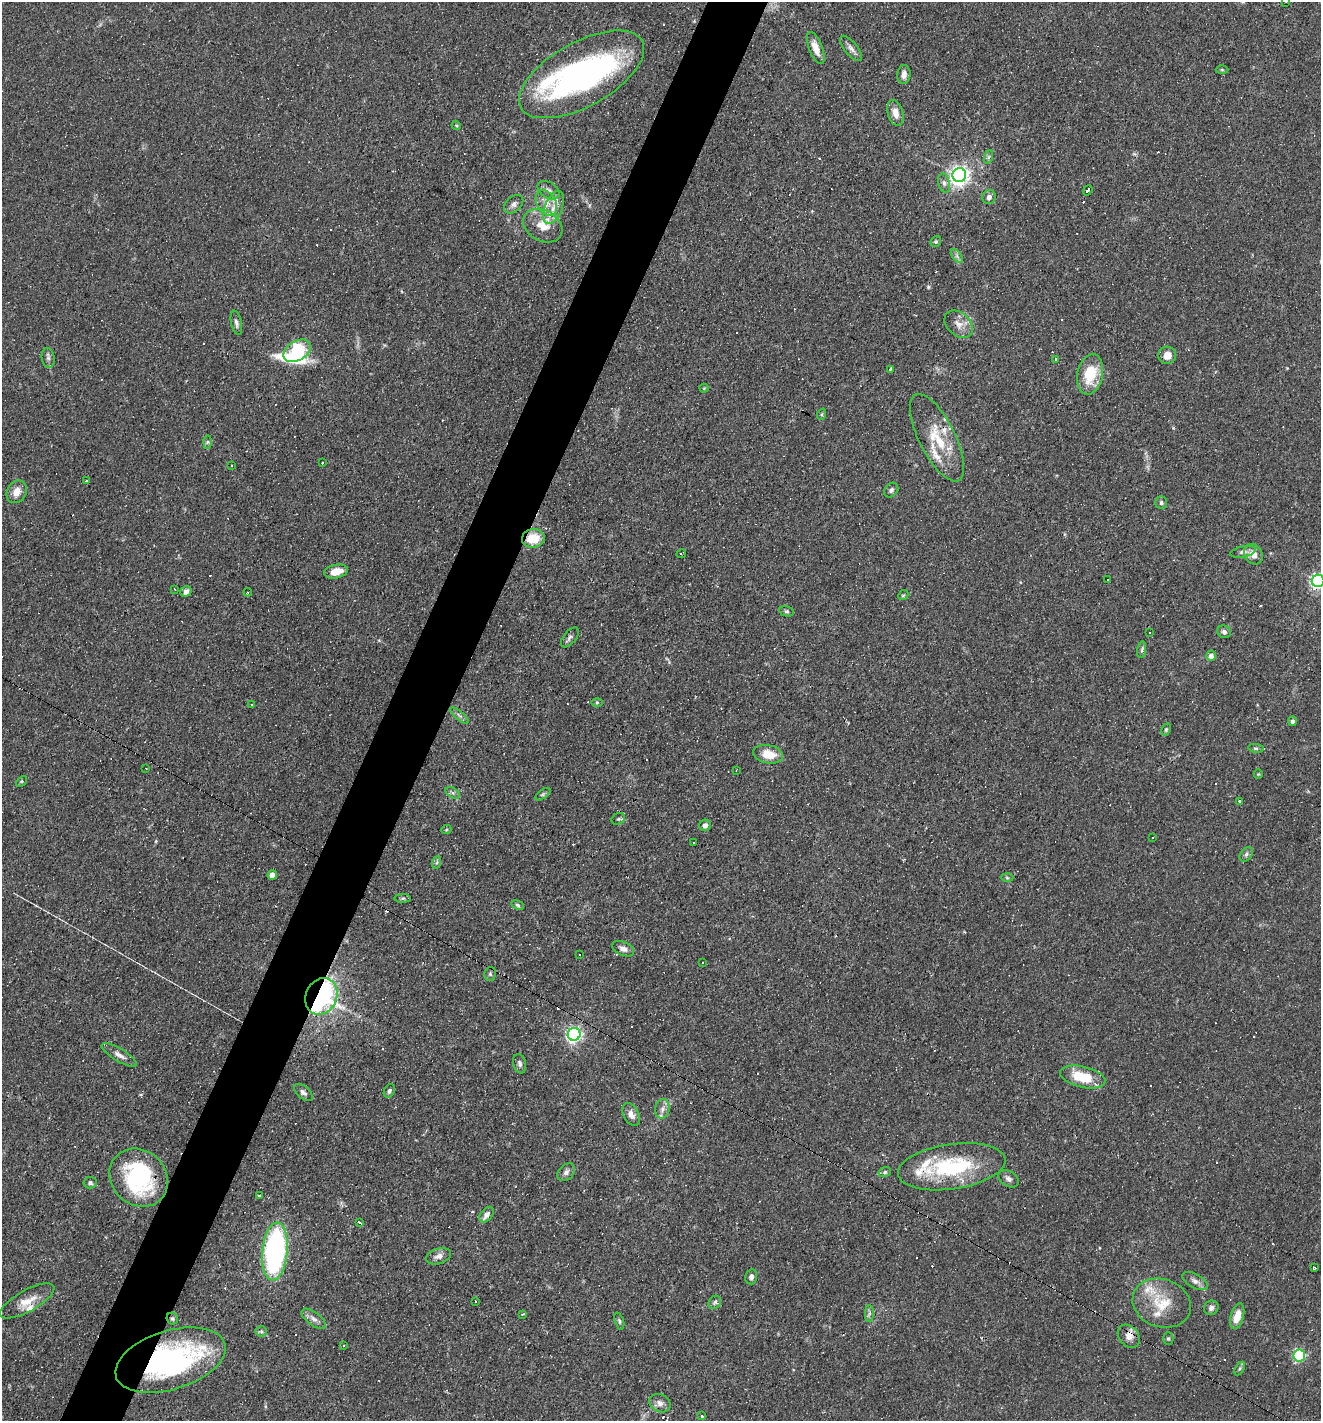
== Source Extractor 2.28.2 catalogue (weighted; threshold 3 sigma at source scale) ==
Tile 7 of 4 x 4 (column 3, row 2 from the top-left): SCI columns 2776-4094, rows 2839-4257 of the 5686 x 5676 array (HDU 1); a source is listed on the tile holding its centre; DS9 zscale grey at full resolution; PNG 1323 x 1423 px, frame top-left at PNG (2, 2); each listed source drawn as its Kron ellipse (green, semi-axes under 4 px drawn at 4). Shown black and unused: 5% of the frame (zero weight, under 3 of 4 exposures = <1% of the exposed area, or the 3 px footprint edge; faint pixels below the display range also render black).
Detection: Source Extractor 2.28.2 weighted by HDU 2 'WHT'; one run over the whole footprint, this tile lists its part. Background 0.0842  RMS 0.0052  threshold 0.0235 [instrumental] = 3 sigma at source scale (4.5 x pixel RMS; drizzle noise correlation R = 1.50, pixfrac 1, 0.05/0.05 arcsec/px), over >= 5 px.
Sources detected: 184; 2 inside a brighter object's white glare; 44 cosmic-ray / hot-pixel residue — neither listed nor drawn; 11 inside a brighter listed object's ellipse — not listed separately; the other 127 listed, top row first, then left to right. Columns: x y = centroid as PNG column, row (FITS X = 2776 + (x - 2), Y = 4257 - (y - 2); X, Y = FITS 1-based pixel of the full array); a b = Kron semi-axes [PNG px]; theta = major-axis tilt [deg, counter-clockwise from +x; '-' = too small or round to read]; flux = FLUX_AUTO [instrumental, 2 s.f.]
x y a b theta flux
1286 2 2 2 - 0.29
816 48 17 6 -68 5.7
851 48 15 6 -51 2.6
1222 70 6 4 -2 0.7
582 74 69 32 29 140
904 75 9 6 84 3.1
895 113 13 7 -74 4.7
456 125 5 3 - 0.52
988 157 7 4 71 1.1
959 175 7 6 - 290
944 183 10 6 -76 1.7
549 190 12 8 -33 2.4
1088 190 5 3 - 0.93
989 197 7 6 - 2.1
546 203 14 9 -61 5.3
514 204 11 7 41 2.1
553 208 17 8 68 6.1
543 226 21 15 -29 10
936 241 6 5 - 0.81
957 256 8 4 -53 1.3
236 323 12 5 -79 1.8
959 324 16 11 -43 5.1
297 351 15 10 31 120
1167 355 9 8 - 4.8
48 358 10 6 -82 1.6
1056 359 3 3 - 18
890 369 3 2 - 0.51
1090 374 21 13 78 16
704 388 4 4 - 0.47
822 414 6 3 72 0.63
937 438 48 18 -63 22
208 442 6 4 88 0.87
322 463 3 3 - 0.54
231 465 3 3 - 1.7
86 481 3 3 - 1.3
891 490 8 6 50 1.4
17 492 12 9 62 5.3
1161 503 6 6 - 1.1
533 538 11 9 5 12
1243 552 13 5 12 1.9
681 554 5 3 - 1.7
1253 554 11 8 -54 4.6
336 571 12 6 12 7
1108 580 3 2 - 0.66
1318 581 6 6 - 130
175 589 3 3 - 1.8
186 591 6 5 - 2.5
248 592 4 3 - 0.52
903 595 5 4 - 0.73
786 611 7 5 -13 1
1224 632 7 6 - 1.7
1150 633 3 2 - 0.54
570 637 12 6 51 1.6
1142 650 8 4 82 1.1
1211 656 5 5 - 3.5
597 703 5 4 - 0.62
252 705 3 3 - 0.83
459 716 11 4 -40 1.5
1293 721 5 4 - 1.6
1166 729 6 4 63 0.79
1256 748 8 4 -8 0.81
768 754 15 9 -11 10
146 768 3 2 - 0.42
736 770 3 2 - 0.49
1258 774 5 4 - 0.54
21 781 6 4 45 0.63
453 793 8 5 -31 1.3
543 794 9 4 35 0.91
1240 801 4 3 - 1.2
618 819 7 5 28 0.9
705 825 6 5 - 2.1
446 830 5 3 - 0.47
1153 837 3 2 - 0.71
694 842 3 3 - 2.4
1246 854 8 5 51 1.3
437 862 6 4 71 0.97
272 875 5 4 - 4.7
1007 878 6 4 -2 0.7
403 898 8 4 1 0.92
518 905 6 4 -28 0.88
623 949 12 6 -23 2.7
579 955 3 3 - 0.62
703 963 3 2 - 0.81
490 974 7 5 80 1.2
321 996 19 15 65 150
574 1034 6 6 - 150
119 1055 20 6 -31 3.3
520 1064 10 6 -77 1.7
1083 1077 23 10 -13 17
389 1091 7 5 66 1.3
303 1092 11 6 -40 1.9
662 1109 10 7 79 2.6
631 1114 12 7 -63 3.3
952 1167 54 22 8 47
566 1172 10 7 45 2.1
885 1172 6 5 - 0.96
139 1178 31 27 -43 56
1008 1179 11 7 -34 2.2
90 1183 6 5 - 1.4
259 1196 3 3 - 3.2
487 1215 9 6 52 2.8
360 1222 4 3 - 2.5
275 1251 29 12 85 110
439 1256 13 7 16 2.7
1315 1268 3 3 - 0.82
751 1277 7 6 - 1.7
1195 1281 14 7 -28 2.8
27 1301 30 10 29 8.2
475 1301 3 2 - 1.3
715 1302 7 5 53 1.4
1162 1303 30 24 -20 18
1211 1308 7 7 - 1.9
869 1313 8 4 90 1.3
522 1314 3 2 - 0.55
1237 1316 13 6 75 6.9
172 1319 6 5 - 0.92
314 1319 14 6 -37 2.8
619 1321 9 4 -72 1
261 1331 5 5 - 0.82
1129 1336 13 9 -49 4.1
1168 1339 6 5 - 0.8
344 1346 3 2 - 0.42
1299 1355 6 6 - 73
170 1360 57 29 17 110
1240 1368 7 4 59 0.98
660 1403 11 9 -25 2.9
702 1416 3 3 - 0.77
Overlapping masked pixels (flux is a lower limit): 5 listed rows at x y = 533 538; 321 996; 172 1319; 1129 1336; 170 1360
Isophote crosses this tile's border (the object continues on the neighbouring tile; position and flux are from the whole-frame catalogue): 2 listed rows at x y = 1286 2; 1318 581